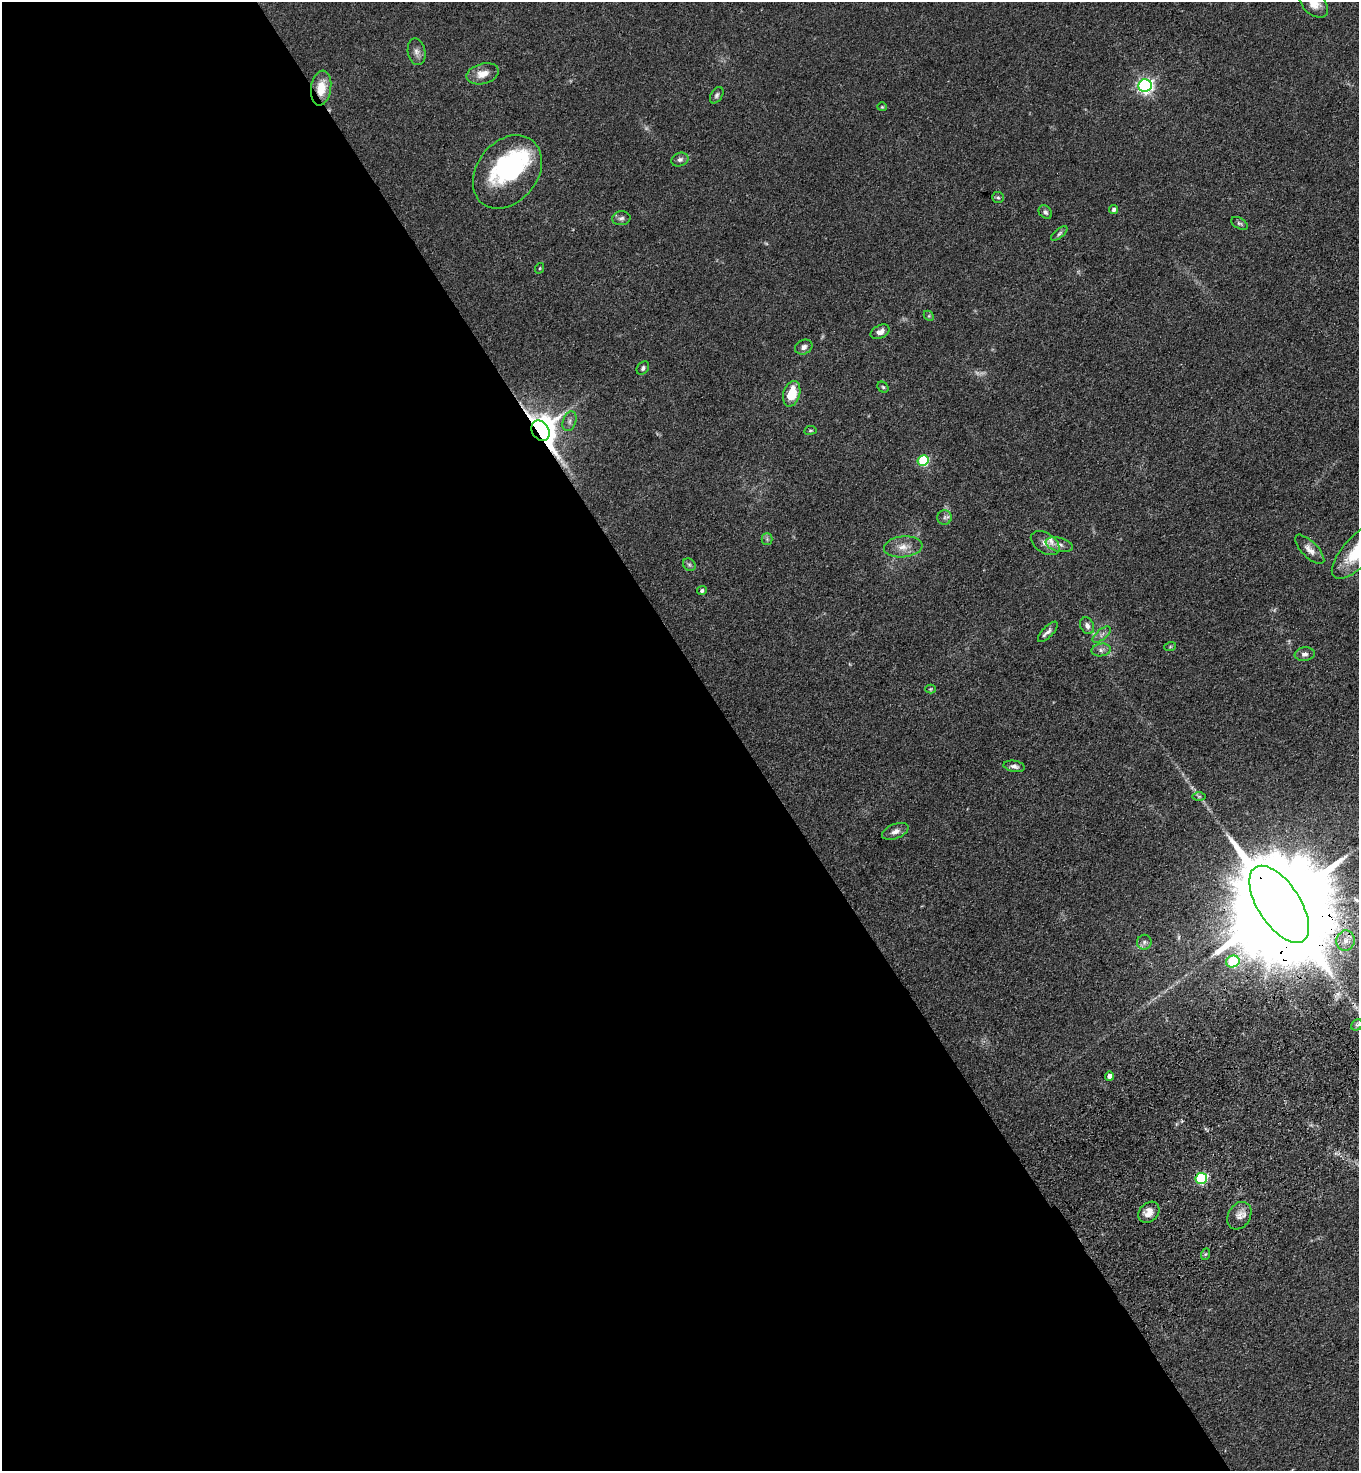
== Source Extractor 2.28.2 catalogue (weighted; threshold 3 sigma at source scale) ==
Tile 9 of 4 x 4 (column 1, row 3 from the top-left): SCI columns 374-1730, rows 1569-3037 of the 6036 x 6074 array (HDU 1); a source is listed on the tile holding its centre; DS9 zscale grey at full resolution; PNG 1361 x 1473 px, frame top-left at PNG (2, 2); each listed source drawn as its Kron ellipse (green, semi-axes under 4 px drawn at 4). Shown black and unused: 54% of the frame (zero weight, under 3 of 4 exposures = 6% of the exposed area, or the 3 px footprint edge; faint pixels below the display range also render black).
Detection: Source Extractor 2.28.2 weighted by HDU 2 'WHT'; one run over the whole footprint, this tile lists its part. Background 0.0845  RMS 0.0065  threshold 0.0292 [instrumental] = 3 sigma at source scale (4.5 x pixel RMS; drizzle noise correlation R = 1.50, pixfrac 1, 0.05/0.05 arcsec/px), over >= 5 px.
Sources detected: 61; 2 too faint to see at this stretch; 3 inside a brighter object's white glare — neither listed nor drawn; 1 inside a brighter listed object's ellipse — not listed separately; the other 55 listed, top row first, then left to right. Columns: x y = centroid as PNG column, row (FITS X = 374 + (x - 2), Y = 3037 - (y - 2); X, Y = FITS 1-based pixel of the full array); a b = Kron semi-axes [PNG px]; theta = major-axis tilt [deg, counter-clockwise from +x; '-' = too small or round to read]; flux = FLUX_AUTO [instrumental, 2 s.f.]
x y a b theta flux
1314 3 17 11 -47 8.4
417 52 13 9 -79 3.4
483 74 17 10 15 7.1
1145 86 7 6 - 180
321 88 18 10 81 12
717 95 9 5 58 1.5
882 107 4 4 - 0.64
680 160 9 6 21 2.1
507 172 40 30 51 72
998 197 6 5 - 1
1114 209 4 4 - 1.5
1045 212 7 6 - 1.5
621 218 9 7 8 2
1239 223 9 5 -28 1.4
1059 234 10 4 39 1.4
540 268 5 3 - 0.56
929 316 5 4 - 0.82
880 332 10 6 26 4
804 347 9 7 28 2.9
643 368 7 5 53 1.5
883 387 6 5 - 0.95
792 394 13 8 73 15
569 421 10 6 71 2.3
810 430 6 3 8 0.69
540 431 11 8 -56 1400
923 461 5 5 - 50
944 517 7 7 - 1.8
767 539 5 5 - 1.2
1045 543 16 10 -34 4.7
1059 545 14 7 -12 3.2
903 547 19 10 7 7.1
1310 549 19 8 -45 4.6
1358 551 35 14 48 27
689 565 7 5 -45 1.2
702 591 5 4 - 1.5
1087 626 9 6 -62 2.7
1048 632 13 5 46 2.5
1102 634 11 5 40 2.2
1170 647 6 4 19 0.66
1101 650 9 6 9 2.4
1305 654 10 7 7 2.3
930 689 5 4 - 0.69
1014 766 11 5 -10 2.3
1199 796 7 4 0 0.95
895 831 14 7 22 3.6
1279 904 44 21 -57 32000
1345 941 10 9 - 5.1
1144 942 7 7 - 1.9
1233 962 7 5 23 35
1357 1025 6 5 - 1.1
1110 1076 4 4 - 4.2
1201 1178 6 5 - 58
1149 1212 12 9 48 5.8
1239 1216 14 11 59 4.9
1206 1254 6 4 70 0.88
Overlapping masked pixels (flux is a lower limit): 3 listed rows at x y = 321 88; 540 431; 1279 904
Isophote crosses this tile's border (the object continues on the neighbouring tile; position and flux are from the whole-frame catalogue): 2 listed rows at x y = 1314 3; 1358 551